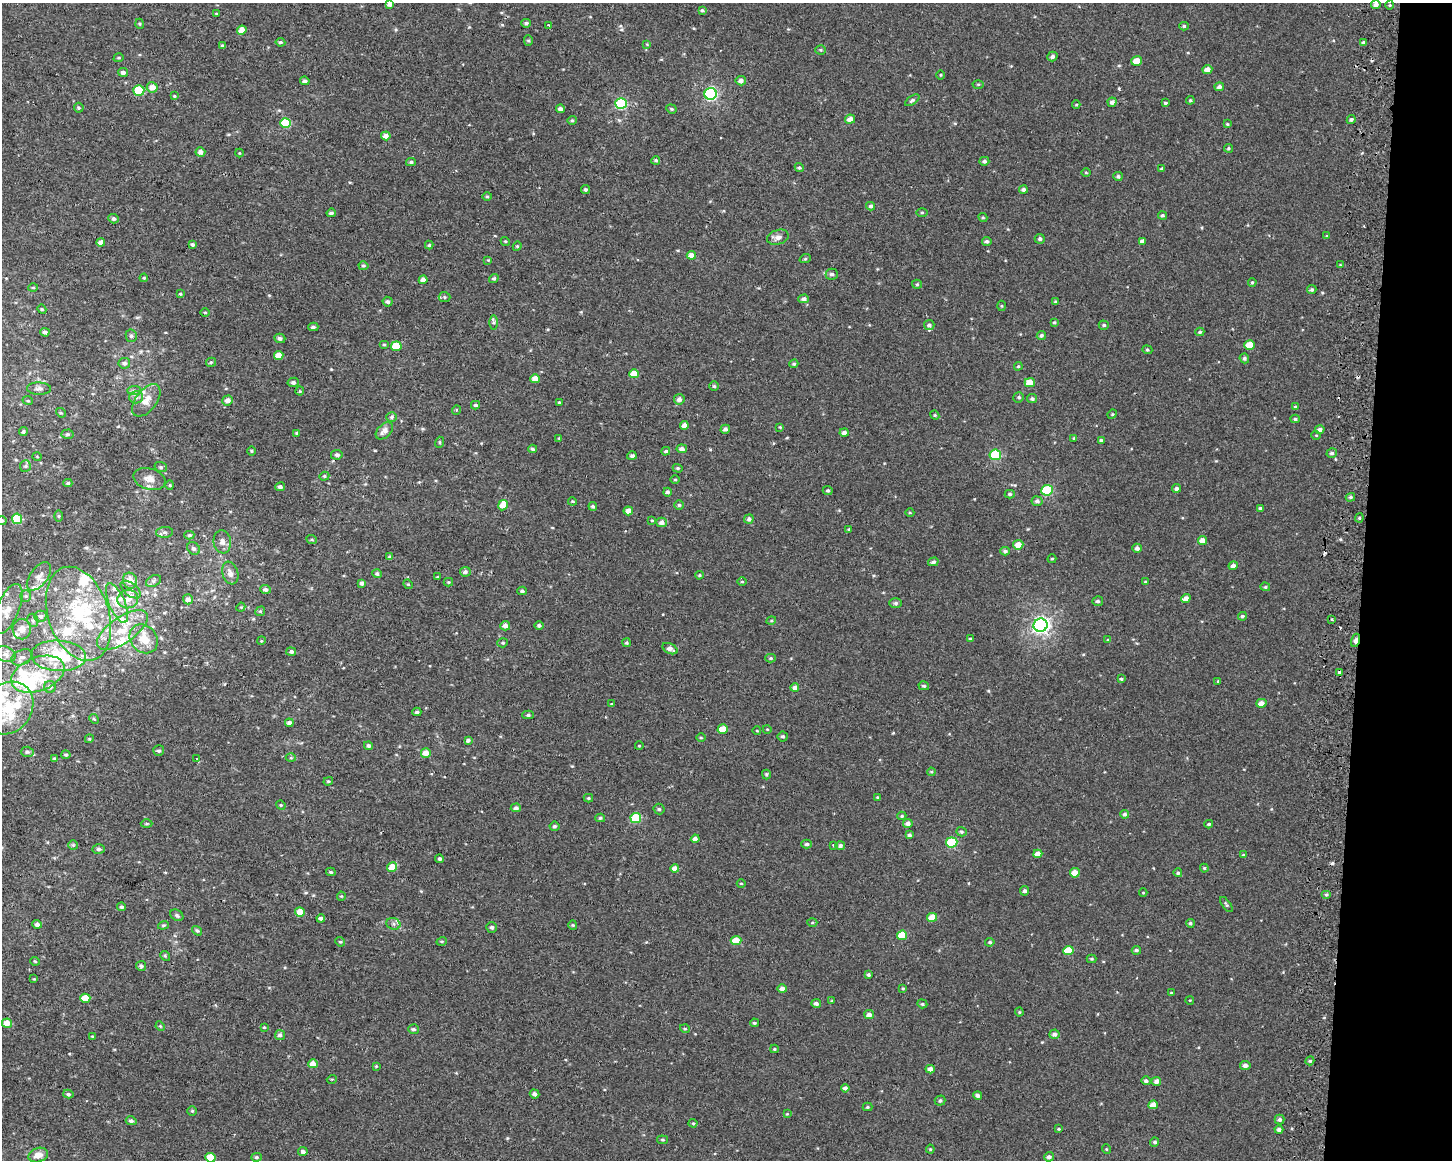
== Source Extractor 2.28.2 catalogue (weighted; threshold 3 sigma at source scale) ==
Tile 6 of 3 x 4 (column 3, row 2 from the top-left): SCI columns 3226-4675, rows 2318-3475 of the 4943 x 4643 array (HDU 1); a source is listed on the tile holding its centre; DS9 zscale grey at full resolution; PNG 1454 x 1162 px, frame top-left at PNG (2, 3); each listed source drawn as its Kron ellipse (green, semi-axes under 4 px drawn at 4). Shown black and unused: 6% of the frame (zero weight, under 2 of 3 exposures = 2% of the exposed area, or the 3 px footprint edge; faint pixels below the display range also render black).
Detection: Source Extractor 2.28.2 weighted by HDU 2 'WHT'; one run over the whole footprint, this tile lists its part. Background 1.53e-04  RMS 0.0035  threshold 0.0158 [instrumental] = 3 sigma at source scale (4.5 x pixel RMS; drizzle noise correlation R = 1.50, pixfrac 1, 0.0396/0.0396 arcsec/px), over >= 5 px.
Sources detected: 441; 2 inside a brighter object's white glare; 6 cosmic-ray / hot-pixel residue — neither listed nor drawn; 29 inside a brighter listed object's ellipse — not listed separately; the other 404 listed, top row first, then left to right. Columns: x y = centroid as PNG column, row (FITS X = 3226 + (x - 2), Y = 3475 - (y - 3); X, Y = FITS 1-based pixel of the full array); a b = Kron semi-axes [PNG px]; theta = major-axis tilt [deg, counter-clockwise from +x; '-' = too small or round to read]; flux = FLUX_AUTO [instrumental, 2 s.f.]
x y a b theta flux
389 4 4 3 - 1
1376 4 5 4 - 1.2
1390 5 4 3 - 0.34
702 10 4 4 - 0.54
216 13 4 2 - 0.24
526 23 5 4 - 0.76
140 24 5 3 - 0.34
548 25 4 3 - 0.65
1184 26 5 4 - 0.57
242 30 5 4 - 3.3
528 40 5 4 - 0.5
280 42 5 4 - 0.55
1363 43 4 4 - 1.1
647 44 4 4 - 0.32
223 46 4 4 - 0.64
821 50 5 4 - 0.4
1052 56 5 5 - 0.99
119 58 5 4 - 0.44
1137 61 5 5 - 3.5
1207 69 5 4 - 1.9
123 72 5 4 - 0.96
941 75 4 3 - 0.29
305 81 5 4 - 0.96
741 81 5 4 - 1.4
978 84 5 3 - 0.34
152 87 5 5 - 3.3
1219 87 5 4 - 1
139 90 5 5 - 14
711 94 6 6 - 44
174 96 4 4 - 0.33
912 100 8 4 35 0.63
1190 100 4 4 - 0.39
1112 102 4 4 - 1.1
621 103 6 5 - 27
1165 103 4 3 - 0.49
1076 105 4 3 - 0.35
79 108 5 5 - 0.55
560 109 4 4 - 1.2
671 109 5 4 - 0.46
850 119 5 4 - 2.2
1351 119 4 4 - 0.71
572 120 5 4 - 0.49
285 123 5 5 - 13
1227 124 3 3 - 0.34
386 136 5 4 - 2
1228 148 4 4 - 0.49
200 152 5 4 - 1.8
239 153 4 4 - 0.29
656 160 4 4 - 0.64
984 161 5 4 - 0.86
411 162 5 4 - 0.51
799 168 5 4 - 0.55
1162 169 4 3 - 0.5
1086 172 5 3 - 0.3
1118 176 4 4 - 0.63
585 189 4 4 - 0.63
1023 189 4 4 - 0.89
487 197 5 3 - 0.37
871 206 4 4 - 0.68
331 213 4 3 - 0.7
922 213 5 3 - 0.39
1162 215 4 4 - 0.59
983 217 5 4 - 0.4
114 219 5 4 - 0.88
1327 236 4 4 - 0.49
778 237 11 7 16 1.7
1040 239 5 4 - 0.84
505 241 5 3 - 0.38
987 241 5 4 - 0.8
1142 241 4 4 - 0.9
101 242 4 4 - 1.6
192 244 4 3 - 0.64
429 245 4 4 - 0.49
517 246 5 4 - 0.4
691 255 5 4 - 2.2
805 259 6 3 18 0.37
488 260 4 4 - 0.32
1340 265 3 3 - 0.3
363 266 5 4 - 0.5
832 274 6 5 - 0.87
144 278 4 4 - 0.36
494 278 5 4 - 0.62
423 280 4 4 - 1.9
1252 282 4 3 - 0.43
917 284 5 4 - 0.44
33 288 5 3 - 0.32
1312 290 4 4 - 0.59
180 294 4 3 - 0.39
444 297 6 5 - 0.57
804 299 5 4 - 1.2
388 302 5 5 - 0.97
1056 302 4 3 - 0.51
1002 306 5 3 - 0.35
42 309 5 4 - 0.38
205 312 4 3 - 0.32
494 322 7 4 -90 0.57
1054 322 4 3 - 0.41
929 325 5 5 - 0.93
1104 325 5 4 - 0.54
313 327 5 3 - 0.67
45 332 4 4 - 1.2
1200 332 4 4 - 0.47
1041 335 5 4 - 0.73
131 336 6 5 - 0.82
280 338 5 4 - 0.97
384 345 5 3 - 0.38
1250 345 5 4 - 4.6
396 346 5 4 - 7.8
1147 350 5 4 - 0.47
279 355 4 4 - 3.5
1244 358 5 4 - 0.67
211 362 5 4 - 0.44
124 363 6 5 - 1.1
794 364 4 3 - 0.45
1018 366 4 4 - 0.42
634 374 5 4 - 4.1
535 379 5 4 - 3.6
293 382 5 4 - 0.93
1030 383 5 4 - 5
714 386 5 4 - 0.55
39 389 12 6 -1 1.2
134 390 7 4 1 0.86
300 391 4 4 - 0.35
136 397 6 6 - 1.1
1019 397 5 5 - 0.7
679 399 5 5 - 1.2
1032 399 5 4 - 0.71
146 400 19 10 53 3.7
228 400 5 5 - 1.9
28 401 5 3 - 0.34
559 402 4 3 - 0.38
475 405 4 3 - 0.59
1295 407 4 3 - 0.55
456 410 5 3 - 0.27
61 413 5 4 - 0.4
1112 414 5 4 - 0.41
935 415 4 4 - 0.38
392 417 5 5 - 0.72
1295 419 4 4 - 0.6
684 425 4 4 - 2.1
780 427 3 3 - 0.29
725 429 5 4 - 1
1320 430 5 4 - 1.2
384 431 10 6 44 2.1
23 432 4 4 - 0.67
296 433 4 4 - 0.34
844 433 4 4 - 1.3
67 434 6 4 2 0.58
1316 435 5 3 - 0.28
559 438 4 3 - 0.3
1074 438 4 4 - 0.38
1101 440 4 3 - 0.66
440 442 5 3 - 0.38
532 449 4 3 - 0.58
682 449 5 4 - 1.3
252 451 4 3 - 0.38
666 451 4 4 - 0.65
1332 453 5 5 - 0.82
337 455 6 5 - 0.9
995 455 5 5 - 21
632 456 5 4 - 0.89
37 457 4 3 - 0.26
25 466 6 5 - 0.68
161 467 6 5 - 0.55
678 468 5 4 - 0.43
324 476 5 4 - 0.46
149 479 16 10 -17 3
675 479 5 3 - 0.36
68 483 4 3 - 0.5
170 485 4 4 - 0.37
280 487 5 4 - 0.88
1176 488 4 4 - 0.96
828 490 5 4 - 0.56
1047 490 6 5 - 19
667 492 4 4 - 0.83
1010 494 5 4 - 0.63
1350 497 5 4 - 0.58
572 501 4 3 - 0.32
1037 501 5 5 - 0.96
503 505 5 4 - 3.7
679 505 5 5 - 0.58
593 506 4 4 - 0.67
1260 509 4 4 - 0.75
628 511 5 4 - 2.5
910 513 4 3 - 0.34
59 516 6 4 90 0.41
1359 518 4 4 - 0.44
17 519 5 5 - 15
749 519 5 4 - 1
2 520 5 4 - 0.58
652 520 3 3 - 0.34
662 522 5 4 - 1.6
849 529 4 3 - 0.35
165 532 8 5 5 0.97
189 535 5 4 - 0.59
312 540 5 3 - 0.42
1202 541 4 4 - 2.3
222 542 11 8 -82 1.8
1018 545 5 4 - 3.2
194 548 7 5 -41 0.77
1137 548 5 4 - 1.3
1005 551 5 4 - 0.85
390 557 4 3 - 0.68
1052 559 4 3 - 0.43
933 562 5 4 - 0.71
1233 566 4 4 - 1.3
465 572 5 5 - 0.97
230 573 11 7 -71 1.9
377 574 5 4 - 0.84
699 575 4 3 - 0.4
39 576 16 8 54 2.5
437 577 4 3 - 0.35
130 581 8 7 - 3.3
153 581 8 5 27 0.81
448 582 5 4 - 0.39
742 582 4 3 - 0.38
1145 582 4 3 - 0.33
362 583 4 4 - 1
408 584 5 4 - 0.35
1265 587 5 4 - 0.43
265 589 5 4 - 1
131 590 12 6 -38 1.8
522 591 4 4 - 0.71
26 596 6 5 - 0.68
1186 598 5 4 - 1.8
128 599 10 9 - 2.8
188 599 5 5 - 1.7
1098 601 5 5 - 0.73
117 603 21 8 -67 4.4
896 603 6 5 - 0.75
241 607 4 3 - 0.34
8 609 27 11 67 4.8
260 611 5 4 - 0.46
78 614 48 30 -71 32
41 616 6 5 - 1.1
1242 616 4 4 - 0.6
1332 619 4 3 - 0.39
33 620 7 5 -70 0.71
771 621 5 3 - 0.36
539 625 4 4 - 0.78
1040 625 7 6 - 95
505 626 5 4 - 1.6
22 629 10 9 - 2.4
122 630 29 13 34 9.5
144 639 15 13 -49 5.7
970 639 4 3 - 0.34
1108 640 4 4 - 0.34
1355 640 7 3 72 2.1
261 641 4 3 - 0.33
503 643 5 4 - 0.5
626 643 4 4 - 0.48
670 649 8 5 -26 1.6
291 652 5 4 - 0.89
5 654 10 7 -22 1.5
58 656 27 15 -3 15
22 657 11 7 24 1.5
771 658 5 4 - 0.5
1340 672 4 3 - 2.8
38 674 28 17 21 12
1121 679 4 3 - 0.45
1218 681 4 3 - 0.36
924 686 5 4 - 0.56
50 687 6 6 - 0.95
795 688 4 4 - 2
1261 703 5 4 - 2.6
612 704 4 3 - 0.3
8 708 28 23 52 17
417 712 4 3 - 0.74
528 715 5 4 - 0.57
94 719 5 4 - 0.45
289 723 4 4 - 1.2
723 729 5 4 - 4.5
767 729 4 3 - 0.26
757 731 4 2 - 0.25
783 736 5 5 - 0.7
701 738 5 3 - 0.38
89 739 4 3 - 0.31
468 740 4 4 - 0.89
368 746 4 4 - 0.76
639 746 4 3 - 0.26
159 751 5 5 - 0.71
27 752 6 5 - 0.61
426 753 5 5 - 2.4
66 755 4 4 - 0.55
196 758 3 3 - 0.58
291 758 5 3 - 0.33
55 759 4 4 - 0.59
931 772 4 4 - 0.39
766 774 5 3 - 0.45
328 781 5 3 - 0.39
877 797 4 3 - 0.4
588 798 5 4 - 0.43
281 805 5 4 - 0.41
516 808 5 4 - 1
659 809 5 5 - 0.58
1124 814 4 4 - 0.71
902 816 4 4 - 0.48
600 818 5 4 - 0.45
636 818 5 5 - 15
908 823 5 4 - 1.4
147 824 6 3 0 0.4
1209 824 4 3 - 0.57
554 826 5 4 - 0.66
961 832 5 4 - 0.55
909 835 4 4 - 0.76
695 839 4 4 - 1.9
952 842 5 5 - 18
807 844 5 4 - 0.68
73 845 5 5 - 0.48
833 845 4 2 - 0.4
840 846 5 4 - 1.3
99 849 6 4 -1 0.63
1038 854 4 4 - 2.5
1243 855 4 3 - 0.36
440 859 4 4 - 0.67
392 867 5 4 - 4.2
1204 868 4 4 - 0.47
675 869 4 4 - 2.8
331 872 4 3 - 0.55
1075 873 5 4 - 3.9
1178 873 4 4 - 0.66
741 883 4 3 - 0.3
1025 891 4 4 - 0.96
1143 893 4 3 - 0.24
1326 895 5 3 - 0.49
341 896 4 4 - 0.36
1226 904 9 4 -54 0.6
121 907 5 4 - 0.62
300 912 5 4 - 3.5
177 915 7 5 -31 0.74
932 917 5 4 - 4
321 918 4 4 - 0.89
812 923 5 3 - 0.4
1190 923 4 4 - 0.65
37 924 5 4 - 1.3
393 924 7 5 -22 0.9
163 925 5 4 - 0.43
573 925 5 4 - 0.39
492 927 5 5 - 0.7
197 931 5 4 - 0.63
902 935 5 5 - 7.6
736 940 5 4 - 4.8
442 941 5 3 - 0.41
340 942 5 4 - 0.41
990 942 4 4 - 0.64
1136 950 4 4 - 0.71
1068 951 5 4 - 6.8
165 956 5 4 - 0.48
1092 959 5 4 - 0.4
35 961 5 3 - 0.3
141 966 5 5 - 0.92
868 975 3 3 - 0.66
34 979 4 3 - 0.3
903 988 4 3 - 0.37
782 989 4 4 - 1.3
1171 993 3 3 - 0.3
85 998 5 4 - 7.1
1190 1000 4 3 - 0.23
832 1001 4 3 - 0.29
816 1003 5 4 - 1.1
922 1004 5 4 - 0.44
1019 1012 4 4 - 0.4
869 1015 5 4 - 1.5
7 1023 5 4 - 3.2
754 1023 4 3 - 0.47
160 1026 5 4 - 0.39
264 1027 4 3 - 0.32
413 1029 5 5 - 0.74
685 1029 5 3 - 0.33
1054 1034 5 4 - 1.2
280 1035 5 5 - 0.92
92 1036 4 2 - 0.26
774 1049 4 4 - 0.39
1310 1061 4 4 - 0.49
313 1064 5 4 - 3.2
1245 1065 5 4 - 1.2
376 1066 4 4 - 0.32
930 1069 5 4 - 2
332 1079 5 3 - 0.28
1146 1081 4 4 - 0.8
1156 1081 5 4 - 1.4
845 1088 4 4 - 1.1
68 1094 5 4 - 0.59
534 1094 5 4 - 1
978 1096 4 4 - 1
940 1101 5 5 - 0.68
1153 1105 5 4 - 3
867 1107 5 4 - 0.41
192 1111 4 4 - 0.52
787 1114 4 4 - 0.3
1280 1120 5 5 - 0.9
131 1121 5 4 - 0.8
693 1123 4 4 - 0.35
1059 1129 4 3 - 0.36
1279 1130 4 4 - 1.1
663 1140 6 4 -7 0.41
1155 1142 4 4 - 0.75
930 1149 4 4 - 0.36
1106 1149 5 3 - 0.28
303 1152 5 4 - 1.1
38 1155 10 7 18 2.9
256 1157 5 4 - 0.51
1049 1157 5 4 - 1.1
210 1158 5 5 - 6.4
Overlapping masked pixels (flux is a lower limit): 3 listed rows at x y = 1112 102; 1355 640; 1340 672
Isophote crosses this tile's border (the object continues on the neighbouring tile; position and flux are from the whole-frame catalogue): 5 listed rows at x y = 389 4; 2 520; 8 609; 8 708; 210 1158